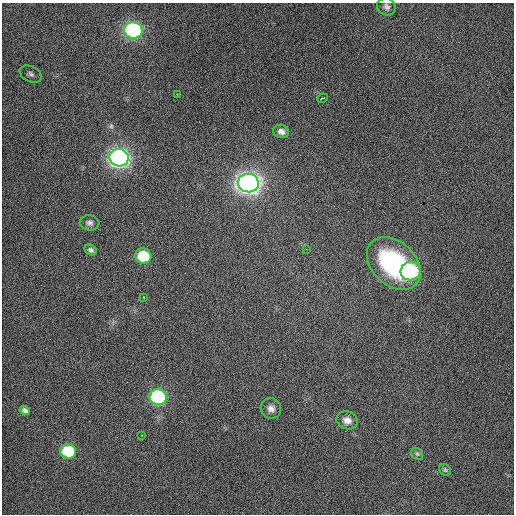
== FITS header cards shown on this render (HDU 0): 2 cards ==
NAXIS1  =                  512 / Axis length
NAXIS2  =                  512 / Axis length

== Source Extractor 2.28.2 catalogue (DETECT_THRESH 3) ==
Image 512 x 512 px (HDU 0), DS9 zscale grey, 1 PNG px = 1 image px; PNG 516 x 516 px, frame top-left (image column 1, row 512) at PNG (2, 3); each listed source drawn as its Kron ellipse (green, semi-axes under 4 px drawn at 4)
Background 448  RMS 2.2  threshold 6.69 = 3 sigma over >= 5 px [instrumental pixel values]
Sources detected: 23; all 23 listed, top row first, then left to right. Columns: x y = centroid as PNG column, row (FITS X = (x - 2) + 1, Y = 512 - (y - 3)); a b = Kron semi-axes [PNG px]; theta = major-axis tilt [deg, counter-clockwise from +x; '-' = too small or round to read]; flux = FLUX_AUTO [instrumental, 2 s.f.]
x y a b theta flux
386 7 9 8 - 600
133 30 9 8 - 31000
31 74 11 7 -27 660
177 94 3 2 - 110
322 98 5 2 - 250
281 131 8 6 -13 630
119 158 9 8 - 84000
248 183 10 9 - 110000
90 223 10 7 -4 530
306 249 2 2 - 72
91 250 6 5 - 390
143 256 8 7 - 7300
394 263 31 21 -43 19000
411 271 10 9 - 18000
143 297 3 2 - 130
158 397 8 8 - 29000
271 408 10 10 - 820
25 410 5 4 - 360
347 420 11 9 -17 1000
142 435 2 2 - 89
68 451 8 7 - 10000
417 454 6 5 - 230
445 470 6 5 - 220